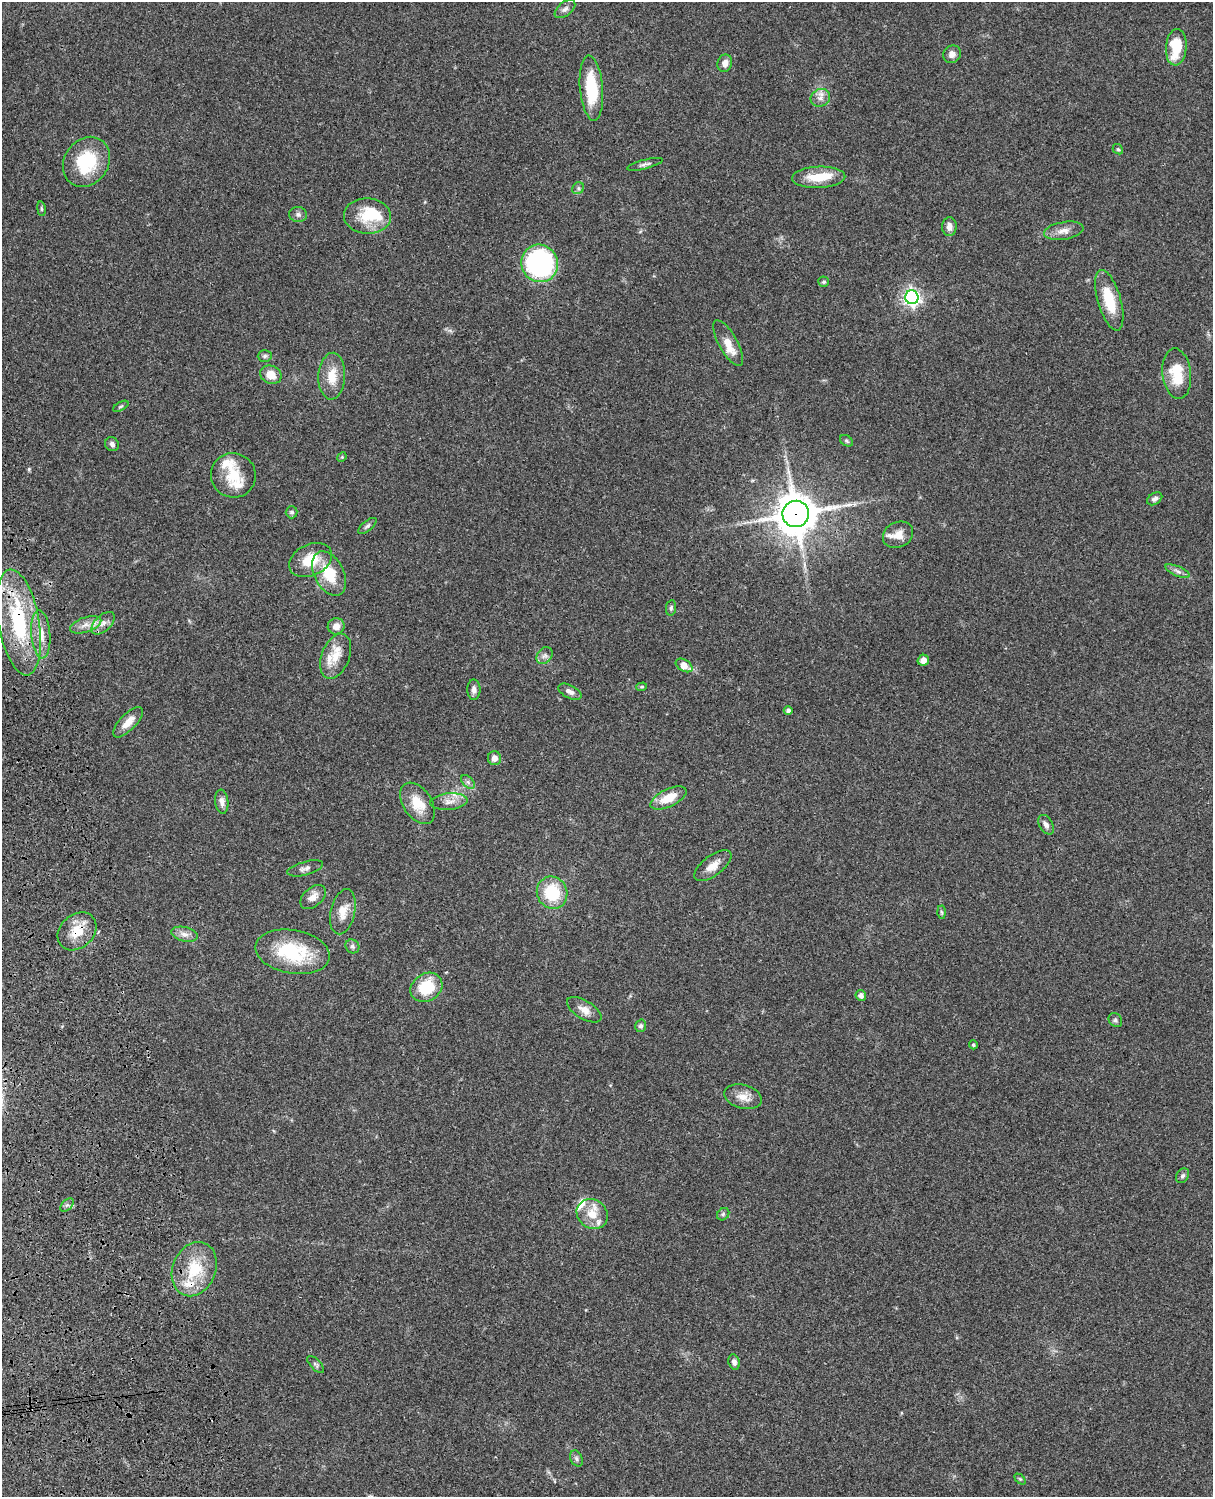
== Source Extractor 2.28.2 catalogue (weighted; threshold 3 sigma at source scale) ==
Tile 7 of 4 x 3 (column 3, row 2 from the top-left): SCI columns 2545-3755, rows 1773-3267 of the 5085 x 4926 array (HDU 1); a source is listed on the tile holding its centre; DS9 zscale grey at full resolution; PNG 1215 x 1499 px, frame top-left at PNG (2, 2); each listed source drawn as its Kron ellipse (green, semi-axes under 4 px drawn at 4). Shown black and unused: <1% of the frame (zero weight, under 3 of 4 exposures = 6% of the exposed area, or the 3 px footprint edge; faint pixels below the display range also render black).
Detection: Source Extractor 2.28.2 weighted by HDU 2 'WHT'; one run over the whole footprint, this tile lists its part. Background 0.107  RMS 0.0065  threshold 0.0291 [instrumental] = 3 sigma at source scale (4.5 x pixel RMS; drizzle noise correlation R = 1.50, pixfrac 1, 0.05/0.05 arcsec/px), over >= 5 px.
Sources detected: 98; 2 inside a brighter object's white glare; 2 long thin detections or spike segments (spike, bleed or trail) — neither listed nor drawn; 8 inside a brighter listed object's ellipse — not listed separately; the other 86 listed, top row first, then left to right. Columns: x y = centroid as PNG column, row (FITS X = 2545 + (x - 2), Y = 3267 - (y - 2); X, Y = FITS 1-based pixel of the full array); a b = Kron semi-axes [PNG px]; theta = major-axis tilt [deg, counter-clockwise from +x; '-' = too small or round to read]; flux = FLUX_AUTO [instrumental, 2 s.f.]
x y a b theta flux
565 9 12 7 39 2.6
1176 47 18 10 85 22
952 54 9 8 - 3.5
725 63 9 7 72 3.9
591 88 33 11 -85 30
820 98 10 8 27 3.8
1118 149 6 4 -41 0.92
86 162 26 22 55 36
645 164 18 4 15 2.3
819 177 26 10 2 15
578 188 6 5 - 1.4
41 209 7 3 -81 0.96
298 214 9 7 -4 2.2
367 216 23 17 -2 19
949 227 9 7 88 4.5
1064 231 20 9 10 5.7
540 263 19 18 - 110
824 282 5 5 - 1.1
912 297 7 6 - 230
1109 300 31 11 -74 21
728 343 26 9 -61 9.5
265 356 7 5 2 1.4
1177 374 25 14 -84 19
271 375 11 8 -23 8.2
332 376 23 13 87 12
121 406 8 3 29 1
846 441 7 5 -35 1.1
112 444 7 6 - 2.2
342 457 5 4 - 0.63
233 475 22 22 - 18
1155 499 8 5 33 2.2
292 512 6 6 - 1.7
796 514 13 13 - 1800
367 526 11 5 39 1.6
898 535 16 12 25 7.1
311 560 23 15 25 17
1177 571 13 4 -24 2.5
329 573 24 14 -63 21
671 608 8 5 81 1.3
19 622 54 20 -80 62
103 623 14 8 43 4.6
86 625 16 7 19 5.5
336 626 8 8 - 4.8
41 634 24 9 -86 9.7
336 656 23 14 68 13
545 656 9 7 51 2.6
923 660 6 5 - 4.2
684 665 9 5 -31 8
642 687 5 4 - 0.89
474 690 10 6 90 2.8
570 692 12 6 -27 3.2
788 710 4 4 - 1.8
128 722 20 8 45 6.8
494 758 7 6 - 4.2
468 782 8 5 -45 1.7
668 798 19 9 26 12
222 802 12 6 -83 3.2
449 802 19 8 5 5.4
418 803 23 14 -56 14
1046 825 10 6 -60 2.9
713 866 22 10 37 7.2
305 868 18 6 15 3.1
552 893 16 15 - 28
313 897 15 9 40 5.8
343 912 23 12 77 9
941 912 6 4 -87 0.95
77 931 21 16 42 15
184 934 13 7 -13 3.8
352 946 7 6 - 1.7
293 952 38 21 -10 44
426 987 17 13 33 25
861 996 5 5 - 2.9
584 1010 19 9 -31 6
1115 1020 7 6 - 1.6
641 1026 6 5 - 1.6
973 1045 4 4 - 0.97
743 1097 19 11 -16 7.3
1182 1176 8 6 57 1.6
67 1205 8 5 44 1.6
592 1214 16 14 -36 11
723 1214 7 5 45 1.2
194 1269 28 21 67 26
734 1362 8 5 -72 2.3
316 1365 11 5 -45 1.5
576 1458 8 6 -62 1.6
1020 1479 6 4 -44 0.85
Overlapping masked pixels (flux is a lower limit): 3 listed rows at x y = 796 514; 19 622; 77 931
Unlisted compact peaks at least as high as the median listed source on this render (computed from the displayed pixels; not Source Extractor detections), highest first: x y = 29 469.